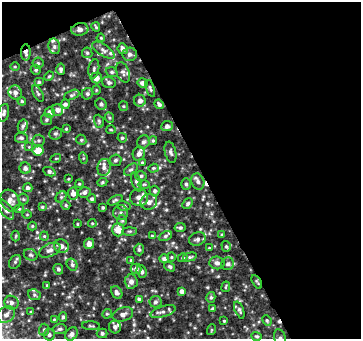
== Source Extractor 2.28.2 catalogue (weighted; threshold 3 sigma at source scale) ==
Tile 2 of 2 x 2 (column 2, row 1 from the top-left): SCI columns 359-717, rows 353-689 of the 717 x 703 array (HDU 1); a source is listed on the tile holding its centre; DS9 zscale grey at full resolution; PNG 363 x 341 px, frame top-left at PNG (2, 2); each listed source drawn as its Kron ellipse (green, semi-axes under 4 px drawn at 4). Shown black and unused: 48% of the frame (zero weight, under 2 of 3 exposures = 2% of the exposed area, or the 3 px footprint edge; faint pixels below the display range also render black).
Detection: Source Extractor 2.28.2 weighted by HDU 2 'WHT'; one run over the whole footprint, this tile lists its part. Background 0.0571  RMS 0.019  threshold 0.0853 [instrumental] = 3 sigma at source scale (4.5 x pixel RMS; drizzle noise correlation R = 1.50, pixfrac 1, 0.0396/0.0396 arcsec/px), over >= 5 px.
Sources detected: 171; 2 cosmic-ray / hot-pixel residue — neither listed nor drawn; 13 inside a brighter listed object's ellipse — not listed separately; the other 156 listed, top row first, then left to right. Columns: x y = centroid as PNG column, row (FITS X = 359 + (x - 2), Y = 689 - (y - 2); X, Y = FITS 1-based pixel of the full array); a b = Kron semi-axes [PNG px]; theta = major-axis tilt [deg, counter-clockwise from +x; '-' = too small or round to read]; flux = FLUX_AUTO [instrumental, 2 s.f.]
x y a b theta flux
96 27 5 3 - 2.2
80 29 9 6 9 7.1
101 38 4 3 - 1.6
54 46 8 6 -76 4.9
123 49 5 5 - 7.8
103 50 13 5 -34 7.7
26 52 8 5 89 8.3
87 53 5 5 - 3
130 54 7 6 - 6.3
38 63 5 5 - 2.9
15 67 5 3 - 1.7
61 69 6 4 -87 4.5
94 69 10 5 79 4.3
36 70 5 4 - 3.4
112 72 6 4 -20 3
123 72 10 6 -70 5.5
49 76 5 4 - 2.2
96 78 5 5 - 10
39 82 5 4 - 2.8
109 82 7 5 -17 4.8
143 83 5 4 - 7.4
150 88 9 3 -71 3.2
96 90 4 4 - 1.8
15 92 7 6 - 7.7
38 93 9 4 -62 3.4
87 94 6 5 - 4.3
72 95 8 4 25 3.4
22 101 4 3 - 2.3
140 101 6 6 - 8.2
65 104 4 4 - 4.4
101 104 6 5 - 4.4
159 104 5 4 - 4.4
123 106 5 4 - 2
57 110 6 5 - 7.9
50 112 5 5 - 8
4 113 9 5 77 5.2
110 118 5 3 - 2.3
46 120 5 5 - 3.5
99 121 7 5 -70 3.1
23 126 6 5 - 3.9
167 126 6 5 - 7.1
66 129 4 3 - 1.8
111 130 5 3 - 2
55 133 6 6 - 4.1
21 138 6 5 - 3.9
122 138 5 4 - 2.8
39 140 6 6 - 3.5
81 140 5 4 - 2.8
153 141 4 4 - 2.4
143 142 7 6 - 5.4
29 147 4 4 - 1.5
38 150 5 5 - 44
171 152 11 5 -77 4.8
139 154 7 6 - 9.3
56 158 5 3 - 1.7
83 158 5 3 - 2.4
115 160 6 5 - 4.1
142 162 4 3 - 2.1
104 167 8 6 79 8
25 168 6 5 - 6.7
153 168 5 4 - 2.5
131 169 8 5 37 3.8
49 172 6 4 -26 4.5
141 176 5 5 - 3.4
68 179 4 3 - 1.9
102 182 5 4 - 2.5
136 182 10 4 -70 4.2
198 182 8 6 -71 6.4
79 184 4 4 - 2
144 184 6 3 0 2.1
186 184 5 5 - 3.8
28 188 5 4 - 4.9
155 191 5 5 - 3.7
84 192 6 5 - 5.3
73 193 6 5 - 9.6
61 197 6 5 - 3.5
139 198 9 8 - 11
23 199 5 5 - 3.1
92 199 4 4 - 3.5
115 200 8 4 26 3.4
10 201 11 9 -61 11
149 202 8 7 - 9.8
188 204 6 4 47 3.6
66 205 5 4 - 2.4
124 206 7 4 -11 3.3
42 207 4 4 - 2.5
103 207 3 3 - 2.4
6 209 12 5 -53 7.2
19 209 4 4 - 2
121 213 7 7 - 6.6
27 214 4 3 - 1.5
122 220 6 5 - 3.1
92 223 4 4 - 1.9
77 224 4 2 - 1.6
32 226 4 4 - 1.9
180 228 5 4 - 3.2
118 230 7 6 - 25
129 231 7 4 0 2.8
222 235 4 3 - 2.2
16 236 5 3 - 1.9
44 236 4 4 - 2.2
152 236 4 3 - 2.1
165 236 7 4 27 3.2
197 239 8 6 20 6.4
89 244 5 5 - 11
61 246 7 6 - 9.7
226 246 5 4 - 2.8
209 248 3 3 - 1.6
139 249 6 4 -87 3.5
50 250 11 6 24 8.8
31 255 7 5 -29 3.8
171 257 4 4 - 2.1
190 257 7 4 14 2.9
183 258 5 4 - 2.4
164 259 5 4 - 4.6
131 260 3 3 - 1.8
15 262 7 5 62 4.3
217 263 7 6 - 6.8
228 264 6 6 - 5
72 265 6 5 - 3.7
170 267 6 4 -33 3.7
58 269 5 4 - 3.5
136 269 5 5 - 5.9
142 271 6 4 -68 4.3
131 281 7 6 - 9.7
257 282 7 3 -59 2.5
47 285 4 3 - 1.7
226 287 5 2 - 1.7
182 291 4 4 - 7.2
117 292 7 5 -58 5.8
34 295 6 5 - 4
211 297 5 4 - 3.2
139 299 4 4 - 2.9
155 302 6 5 - 4.4
11 303 7 6 - 6.3
213 308 4 4 - 2.6
239 310 9 4 -68 4.3
31 312 4 4 - 2.2
163 312 13 5 17 7.4
6 314 9 7 37 10
107 314 5 4 - 2.5
123 314 10 7 20 8.1
63 317 5 4 - 3.2
54 319 4 3 - 1.7
267 320 5 3 - 2.4
224 321 3 3 - 2
91 326 9 3 -3 2.3
115 327 6 6 - 5.5
60 329 6 5 - 4
44 330 6 5 - 3.4
211 330 5 3 - 1.6
102 333 5 5 - 4.2
71 334 7 5 52 6.7
49 335 6 5 - 4.9
257 336 5 4 - 2.9
280 338 9 5 -72 5.8
Overlapping masked pixels (flux is a lower limit): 3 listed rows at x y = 80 29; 26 52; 257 282
Isophote crosses this tile's border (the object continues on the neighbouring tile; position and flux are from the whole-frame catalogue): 1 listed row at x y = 280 338